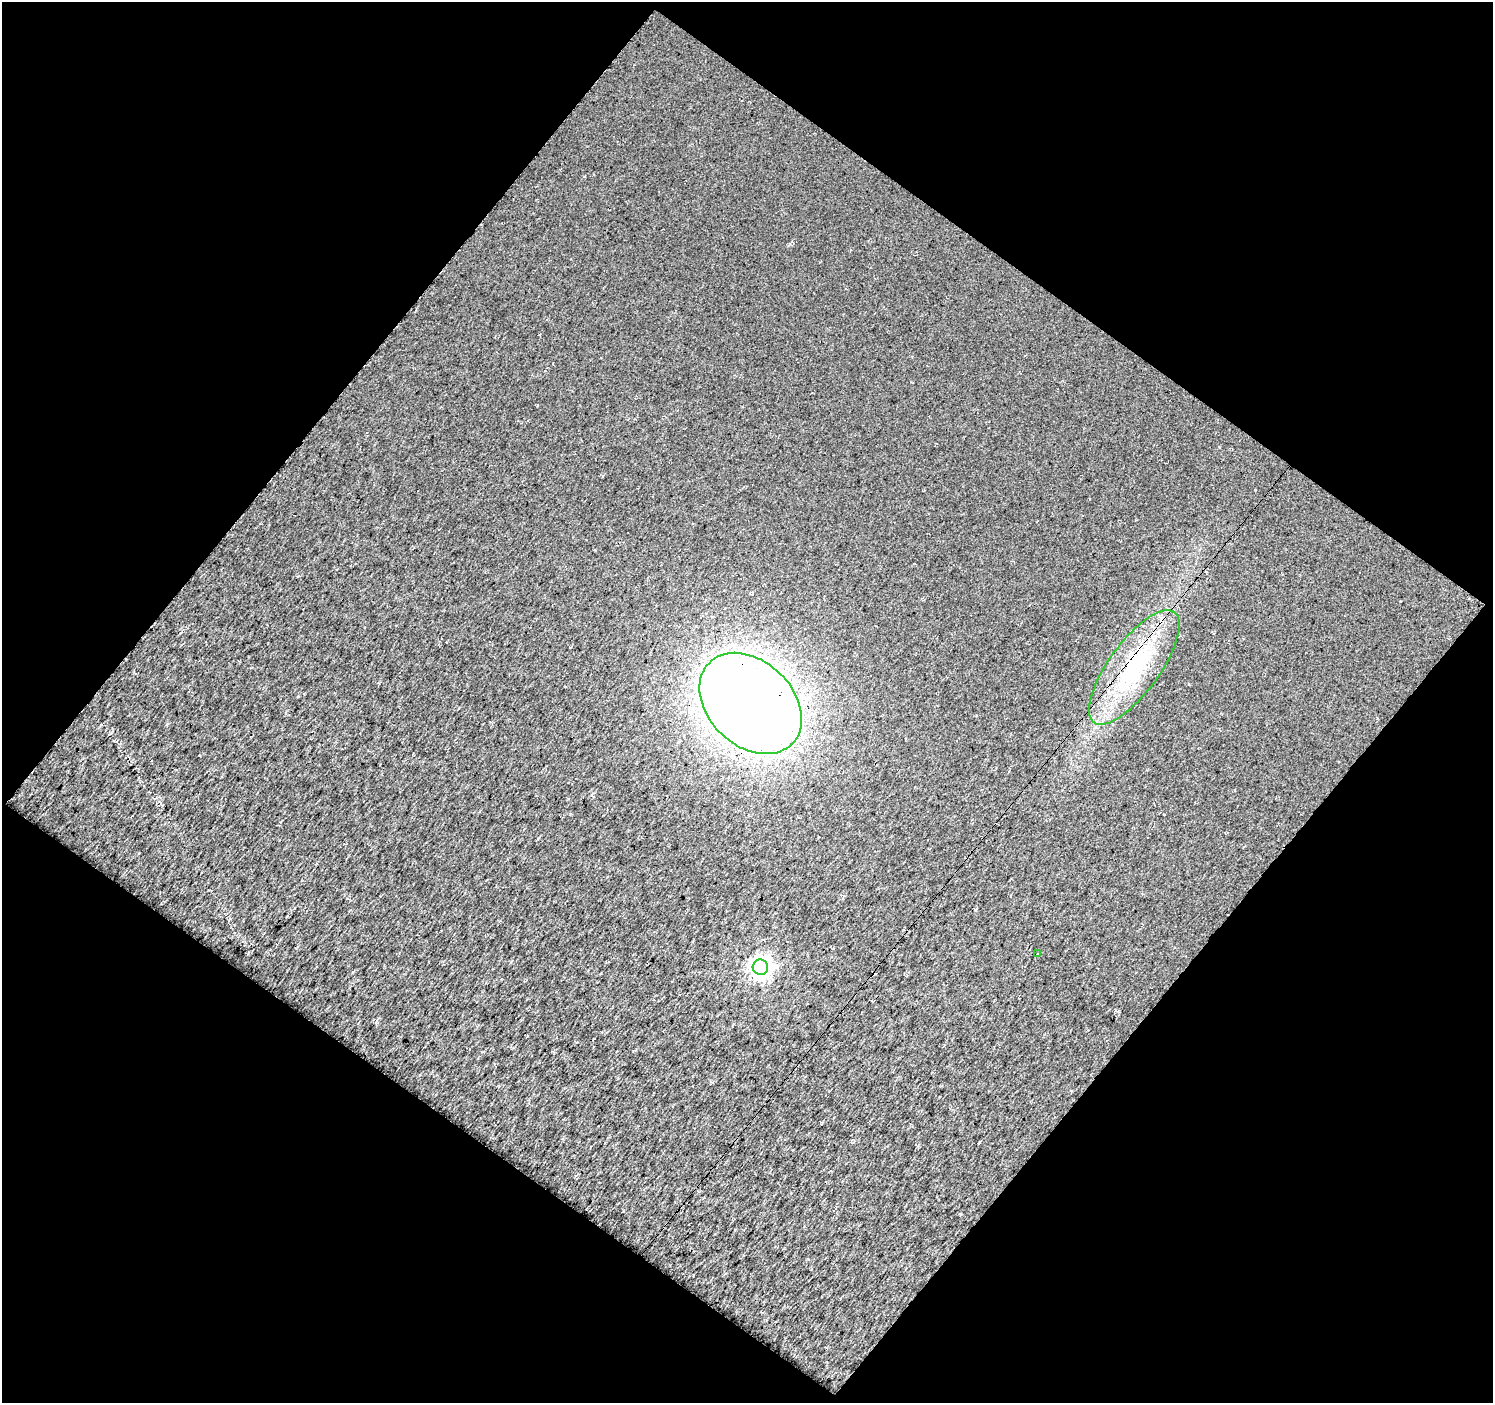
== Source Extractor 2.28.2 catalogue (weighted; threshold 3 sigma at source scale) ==
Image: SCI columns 1-1491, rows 52-1452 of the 1493 x 1501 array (HDU 1 of 3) = the unmasked area's bounding box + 8 px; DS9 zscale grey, full resolution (1 PNG px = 1 image px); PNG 1495 x 1405 px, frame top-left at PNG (2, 2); each listed source drawn as its Kron ellipse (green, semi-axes under 4 px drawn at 4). Shown black and unused: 50% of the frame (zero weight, under 3 of 5 exposures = <1% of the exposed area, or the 3 px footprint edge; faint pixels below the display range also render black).
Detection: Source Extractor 2.28.2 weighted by HDU 2 'WHT'. Background 0.0164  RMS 0.019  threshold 0.0835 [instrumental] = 3 sigma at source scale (4.5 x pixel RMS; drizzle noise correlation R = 1.50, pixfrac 1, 0.0396/0.0396 arcsec/px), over >= 5 px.
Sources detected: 6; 2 cosmic-ray / hot-pixel residue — neither listed nor drawn; the other 4 listed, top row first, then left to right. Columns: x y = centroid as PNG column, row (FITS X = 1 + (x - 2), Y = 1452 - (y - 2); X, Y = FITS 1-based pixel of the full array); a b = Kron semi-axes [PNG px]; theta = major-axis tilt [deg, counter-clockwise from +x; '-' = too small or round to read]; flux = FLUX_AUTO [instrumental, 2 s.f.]
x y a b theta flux
1134 667 68 25 54 210
751 703 58 42 -44 3300
1038 953 3 2 - 1.9
760 967 8 7 - 1300
Overlapping masked pixels (flux is a lower limit): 2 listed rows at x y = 1134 667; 751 703